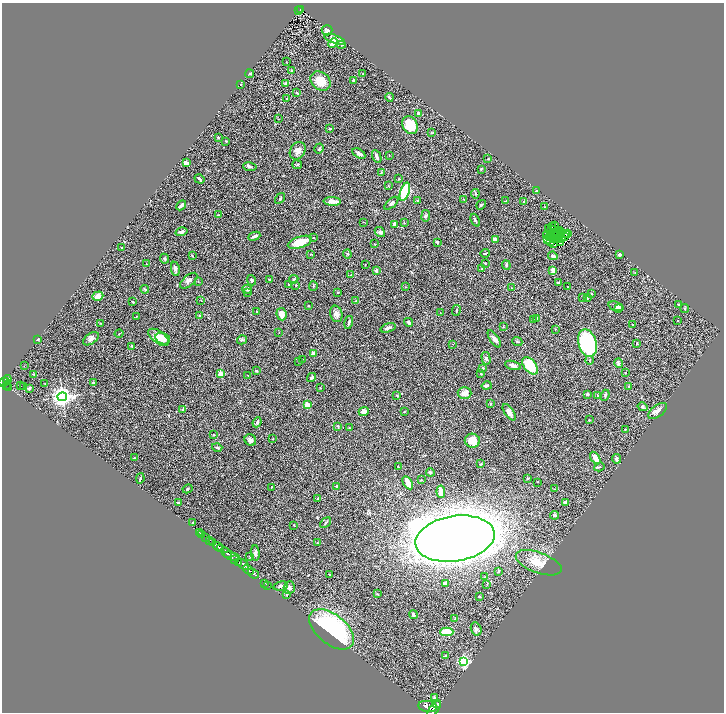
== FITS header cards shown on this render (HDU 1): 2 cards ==
NAXIS1  =                 1444
NAXIS2  =                 1420

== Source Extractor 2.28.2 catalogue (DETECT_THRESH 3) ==
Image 1444 x 1420 px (HDU 1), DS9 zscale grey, zoomed out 1/2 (1 PNG px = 2 x 2 image px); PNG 726 x 714 px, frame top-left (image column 1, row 1419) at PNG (2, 3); each listed source drawn as its Kron ellipse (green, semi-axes under 4 px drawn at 4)
Background 1.09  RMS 0.061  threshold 0.182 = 3 sigma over >= 5 px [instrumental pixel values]
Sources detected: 328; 46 cannot appear on this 1/2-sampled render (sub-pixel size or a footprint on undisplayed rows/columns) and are neither listed nor drawn; the other 282 listed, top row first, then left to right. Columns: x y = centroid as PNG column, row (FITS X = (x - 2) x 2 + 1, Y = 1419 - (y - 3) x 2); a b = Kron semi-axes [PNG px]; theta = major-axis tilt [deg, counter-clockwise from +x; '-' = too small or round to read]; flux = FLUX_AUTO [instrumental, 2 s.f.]
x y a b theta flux
301 9 4 2 - 110
298 11 2 1 - 8.9
327 30 5 5 - 23
334 39 11 4 -20 120
333 43 5 3 - 76
341 45 4 2 - 10
286 62 2 1 - 3.3
292 71 2 2 - 9.2
250 74 4 3 - 9.6
363 74 2 2 - 4.8
353 80 2 2 - 18
321 81 11 8 -40 190
286 83 3 3 - 23
241 84 2 2 - 7.6
297 93 4 3 - 7.7
389 97 4 2 - 25
286 98 2 1 - 15
418 113 3 3 - 20
278 119 2 2 - 3.5
410 125 9 7 -61 250
330 129 2 2 - 19
432 133 4 3 - 7.3
218 137 2 2 - 12
226 141 3 3 - 12
319 148 5 3 - 13
298 151 9 7 56 77
359 154 7 3 -31 52
377 156 7 3 -67 43
389 156 3 2 - 5.4
488 159 2 2 - 5.5
186 163 4 2 - 88
297 165 5 3 - 9.7
250 167 7 4 -8 19
481 169 3 2 - 9.8
381 173 3 2 - 6.3
199 179 5 2 - 16
399 179 3 2 - 7.1
388 186 3 2 - 5.8
536 191 3 2 - 28
405 192 10 4 72 660
475 194 5 3 - 13
280 198 6 2 57 15
463 199 4 2 - 7
332 201 9 3 -2 67
417 201 3 2 - 8.2
505 201 3 2 - 6.3
524 201 2 2 - 9.5
391 203 8 3 42 23
181 205 5 2 - 53
481 205 5 3 - 17
545 207 3 2 - 5.2
218 215 3 3 - 7.6
426 216 6 3 81 17
475 220 7 3 -66 18
363 222 2 2 - 4.2
404 223 3 2 - 5.8
395 224 3 3 - 47
555 225 2 1 - 3.4
552 226 2 1 - 10
549 229 3 2 - 17
551 229 2 1 - 0.085
559 231 3 2 - 9.1
181 232 6 3 15 29
380 232 5 4 - 28
556 232 3 2 - 0.27
561 233 2 1 - 6.2
567 233 3 1 - 1.8
556 235 2 1 - 4.1
560 235 2 1 - 5
566 235 3 1 - 11
254 236 6 3 23 35
547 236 2 1 - 6.4
565 236 2 1 - 5.7
313 237 3 2 - 5.8
552 237 2 1 - 7.4
550 238 2 1 - 0.45
556 238 2 1 - 7.4
495 239 4 3 - 43
547 239 4 3 - 22
562 239 3 2 - 9.1
553 240 3 1 - 3.7
300 242 12 5 18 240
437 242 3 2 - 15
550 242 2 1 - 4.8
560 243 3 2 - 1.2
375 244 2 2 - 4.3
553 244 3 1 - 2.2
122 247 2 2 - 4.8
485 253 5 3 - 13
311 254 4 2 - 6.3
347 254 4 3 - 11
620 255 4 3 - 16
192 256 3 2 - 8.5
553 256 5 3 - 45
164 259 5 4 - 17
485 263 2 2 - 6.2
146 264 2 2 - 4.1
365 264 2 2 - 4.2
506 265 5 3 - 16
175 269 7 3 -79 29
482 269 4 2 - 12
376 270 3 2 - 41
553 270 2 2 - 220
635 273 3 2 - 4.6
351 275 4 2 - 4.7
269 279 2 2 - 8.2
294 279 5 3 - 12
252 280 5 3 - 20
189 281 10 5 40 42
198 282 3 2 - 7.9
558 283 4 2 - 9.5
289 285 3 2 - 13
296 285 2 2 - 17
313 286 5 3 - 11
405 287 2 2 - 4.4
568 287 3 2 - 5.4
512 288 3 2 - 6.3
145 289 4 3 - 21
247 289 5 3 - 24
248 292 3 2 - 13
338 292 3 2 - 7.5
591 293 3 2 - 6.8
98 296 6 4 19 88
583 297 3 2 - 8.1
587 298 2 2 - 25
201 300 2 2 - 4.6
356 301 3 2 - 7.8
133 302 3 2 - 13
679 304 3 2 - 12
309 306 3 2 - 7
616 306 8 4 -18 39
618 309 4 4 - 17
685 309 4 3 - 9.8
257 311 3 2 - 12
456 311 5 2 - 13
440 312 2 1 - 3.2
281 314 6 5 - 100
336 314 8 6 -75 53
136 316 2 2 - 7.7
200 316 3 3 - 16
537 318 2 1 - 5.3
534 320 2 2 - 3.7
678 320 3 2 - 6
349 322 7 2 75 24
409 322 4 3 - 24
100 323 3 2 - 6.2
632 325 3 2 - 5.1
503 326 3 2 - 6.3
388 328 8 3 19 45
555 329 3 2 - 6.3
279 332 2 2 - 5.6
119 334 4 2 - 6.9
158 337 12 6 -35 150
38 339 2 2 - 28
91 339 9 5 34 53
163 339 7 5 -21 170
494 339 10 4 -56 45
242 340 5 4 - 16
517 341 5 3 - 11
587 343 14 9 -73 1400
453 344 2 1 - 2.7
637 344 3 2 - 6.8
132 346 3 2 - 19
313 354 4 3 - 32
486 358 6 4 -77 21
302 359 2 2 - 3.5
589 360 4 3 - 12
299 361 4 2 - 7.9
618 363 5 3 - 26
513 365 8 3 -16 42
24 366 2 2 - 5
530 366 10 6 -50 430
482 368 3 2 - 18
256 371 4 2 - 7.7
626 372 3 2 - 6
33 374 3 2 - 8.3
221 374 2 2 - 240
481 374 3 2 - 9.2
248 375 3 2 - 9.9
312 377 5 3 - 22
7 379 4 3 - 580
4 382 6 2 16 910
93 383 3 3 - 20
45 384 3 2 - 4
7 385 4 2 - 320
20 385 2 1 - 5.4
24 386 2 1 - 14
487 386 5 3 - 25
629 386 4 3 - 11
9 387 3 2 - 270
320 387 3 2 - 5.2
29 388 4 3 - 13
464 393 7 6 - 63
587 394 3 3 - 17
605 395 5 3 - 18
397 396 3 2 - 8.8
598 396 4 3 - 9.9
62 397 5 4 - 7700
490 403 3 3 - 9.5
307 405 3 2 - 300
643 407 5 4 - 22
183 410 3 3 - 19
658 411 11 5 38 58
364 412 5 4 - 53
404 412 2 2 - 4.4
509 412 9 4 -56 69
589 420 2 2 - 18
257 422 5 4 - 21
338 426 3 2 - 11
349 428 2 2 - 8.7
625 429 2 2 - 9.4
214 435 2 2 - 7.6
273 439 3 2 - 4.8
250 440 6 5 - 35
472 441 7 7 - 140
217 448 5 2 - 24
134 458 3 2 - 6.3
595 458 7 4 -57 120
616 459 5 3 - 34
481 464 3 2 - 10
398 467 3 2 - 6.1
599 467 5 3 - 15
430 472 4 4 - 17
140 478 5 2 - 9.7
528 478 3 3 - 19
421 480 3 2 - 6.7
538 482 2 2 - 4.5
408 483 7 4 -58 100
336 486 3 2 - 11
271 487 3 1 - 4.5
187 489 5 3 - 15
554 489 2 1 - 3.5
441 492 6 3 -85 61
317 498 3 2 - 8.1
565 502 4 2 - 64
178 503 2 2 - 18
555 515 4 4 - 24
193 523 3 2 - 7.2
325 523 6 2 41 13
294 525 3 2 - 4.4
199 532 3 1 - 4.4
202 535 2 1 - 46
206 538 2 1 - 81
455 539 40 22 9 33000
210 540 3 2 - 290
213 543 2 2 - 360
317 543 3 2 - 5.9
218 546 5 2 - 1300
221 549 2 2 - 500
226 552 6 3 -41 4600
255 553 8 3 -86 26
232 556 8 3 -17 1700
250 556 3 2 - 7.7
234 559 3 1 - 520
239 562 3 2 - 1300
539 563 24 10 -20 190
243 564 7 3 -40 1300
248 570 6 2 -35 1800
498 571 4 3 - 12
253 573 6 2 -39 1900
330 574 2 1 - 5.8
485 577 4 3 - 8.4
265 583 2 1 - 49
445 583 3 3 - 27
487 584 3 2 - 4.9
267 585 2 1 - 18
281 586 7 4 11 41
289 587 6 5 - 32
286 594 4 3 - 12
378 594 3 2 - 5.5
479 596 2 2 - 5.9
413 614 5 3 - 32
455 619 4 2 - 8.1
332 629 26 15 -39 1700
476 629 7 5 -65 31
447 632 6 3 1 340
445 656 3 2 - 6.5
464 661 4 3 - 1600
435 698 3 3 - 16
437 704 2 2 - 390
428 706 9 5 -9 7800
434 709 9 4 54 7400
At the frame edge (FLAGS 8, measured only in part): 1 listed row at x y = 434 709
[46 sub-pixel or undisplayed-footprint detections neither listed nor drawn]